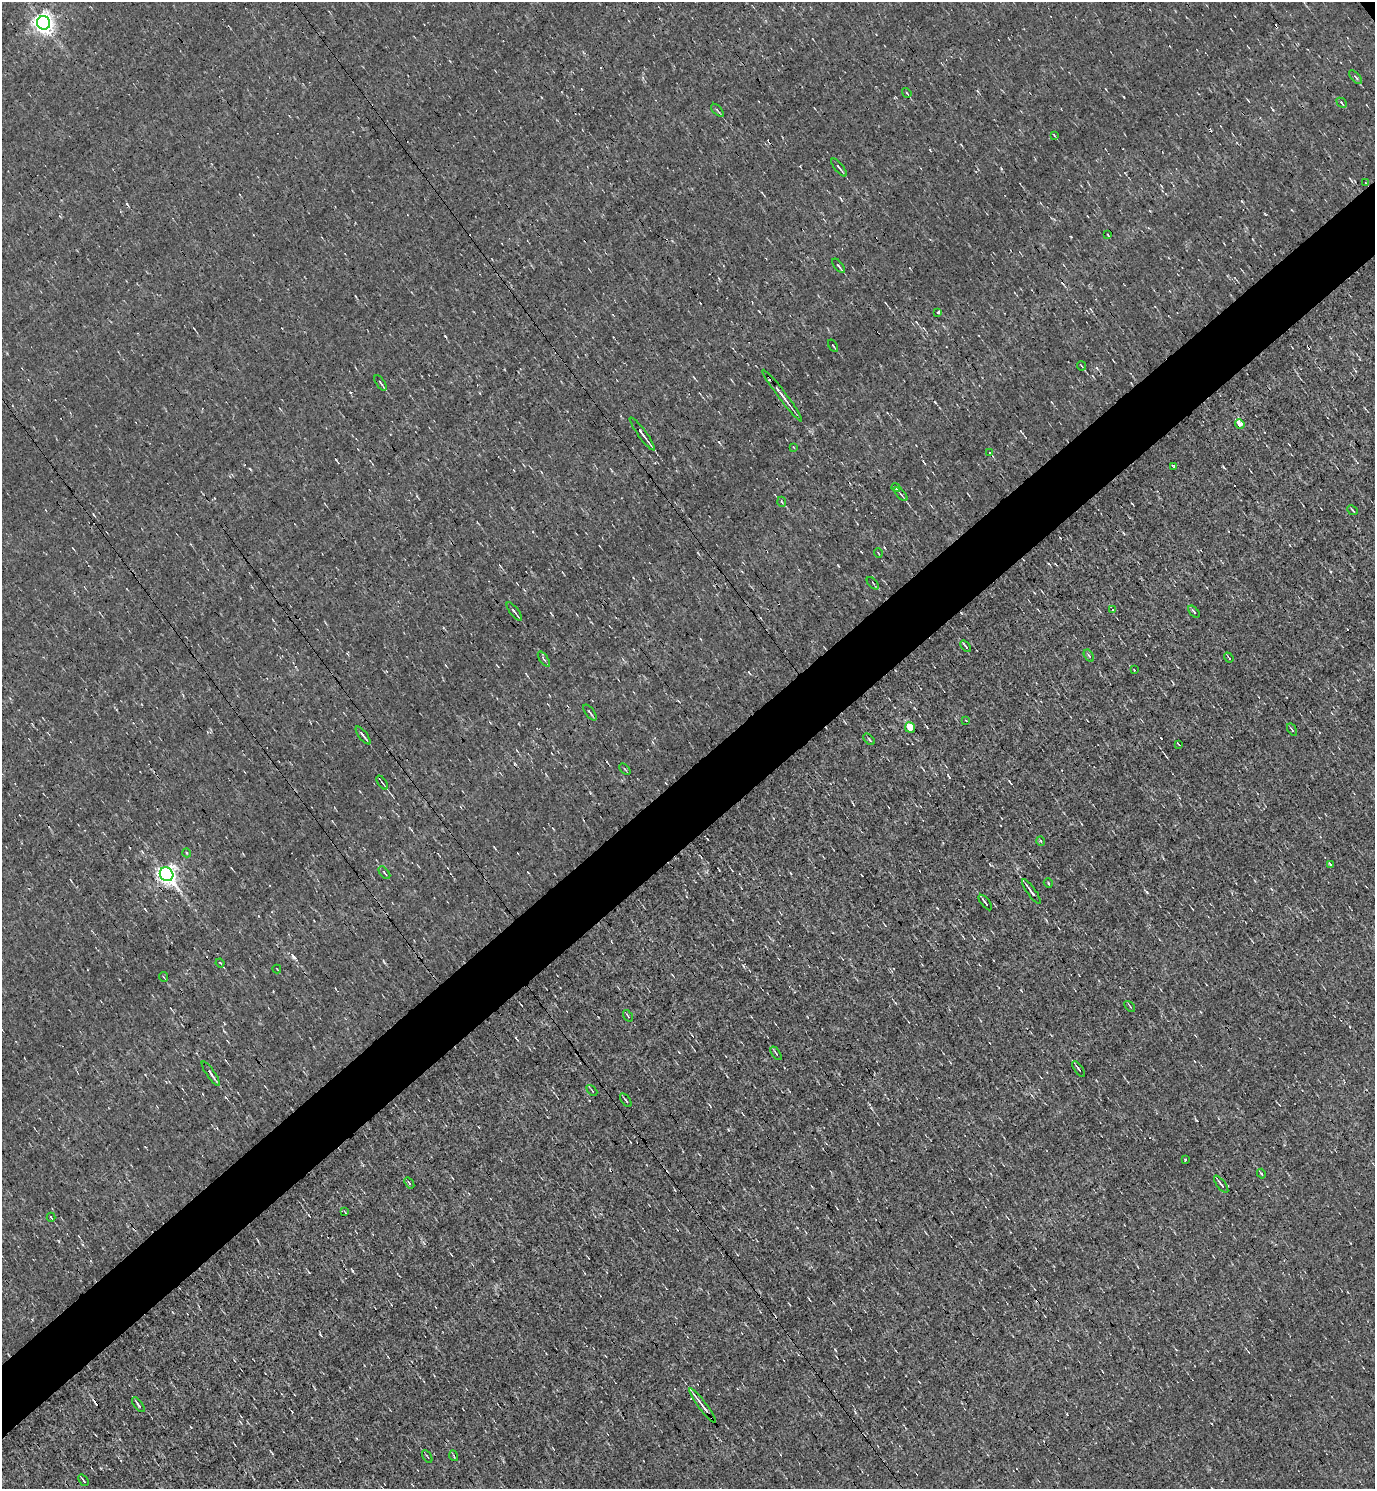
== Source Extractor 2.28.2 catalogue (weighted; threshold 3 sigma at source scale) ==
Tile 7 of 4 x 4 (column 3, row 2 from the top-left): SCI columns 3042-4414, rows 2973-4459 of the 5939 x 5945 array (HDU 1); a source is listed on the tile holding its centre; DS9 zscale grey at full resolution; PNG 1377 x 1491 px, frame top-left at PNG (2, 2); each listed source drawn as its Kron ellipse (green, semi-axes under 4 px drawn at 4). Shown black and unused: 5% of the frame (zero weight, under 3 of 4 exposures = <1% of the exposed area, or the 3 px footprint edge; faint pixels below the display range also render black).
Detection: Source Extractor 2.28.2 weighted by HDU 2 'WHT'; one run over the whole footprint, this tile lists its part. Background -0.00744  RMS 0.058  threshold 0.262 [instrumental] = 3 sigma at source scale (4.5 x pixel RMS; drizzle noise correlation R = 1.50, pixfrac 1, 0.05/0.05 arcsec/px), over >= 5 px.
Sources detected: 80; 7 cosmic-ray / hot-pixel residue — neither listed nor drawn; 1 inside a brighter listed object's ellipse — not listed separately; the other 72 listed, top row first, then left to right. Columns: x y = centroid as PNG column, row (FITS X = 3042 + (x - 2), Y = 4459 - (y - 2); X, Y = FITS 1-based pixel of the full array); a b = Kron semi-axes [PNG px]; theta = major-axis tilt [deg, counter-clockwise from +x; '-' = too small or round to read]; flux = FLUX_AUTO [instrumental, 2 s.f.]
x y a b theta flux
44 23 7 6 - 3400
1356 77 8 4 -49 11
907 93 5 3 - 5.1
1342 103 6 3 -44 9
717 110 8 4 -47 9.2
1054 135 4 3 - 4.7
839 168 11 3 -51 14
1366 183 4 2 - 3.5
1108 235 4 2 - 4.8
839 266 8 2 -51 11
938 312 3 3 - 15
833 346 7 3 -56 7.3
1082 366 5 3 - 5.5
381 383 9 3 -56 9.3
782 396 32 3 -53 46
1240 424 5 4 - 53
642 434 20 3 -54 31
793 447 4 2 - 3.7
989 452 3 3 - 19
1174 466 3 2 - 7.2
896 488 5 3 - 11
901 494 8 3 -47 10
782 502 5 3 - 5.1
1353 510 5 2 - 6.1
878 553 5 3 - 4.6
873 583 7 2 -45 6.6
1113 610 4 2 - 4.6
514 611 11 2 -53 14
1194 612 7 3 -50 9.2
966 646 7 2 -52 12
1089 656 6 4 -58 7.8
1229 657 5 2 - 6.3
544 659 9 3 -55 11
1134 670 2 2 - 5.1
590 713 9 3 -53 9.5
966 721 3 2 - 3.6
910 728 5 5 - 210
1292 730 7 2 -56 6.2
363 735 11 2 -52 18
869 739 7 2 -44 6.9
1178 744 4 2 - 5.7
625 769 7 2 -45 5.6
382 783 8 2 -54 7.3
1041 841 5 3 - 5.2
187 853 4 3 - 4.4
1330 864 4 3 - 15
384 873 7 3 -50 6.6
167 874 7 6 - 2900
1048 883 5 4 - 6.6
1031 892 15 3 -54 25
985 902 9 2 -51 13
220 963 4 3 - 6.2
277 969 4 2 - 3.8
164 977 5 3 - 5
1130 1006 6 2 -46 5.2
628 1016 6 3 -55 6.5
776 1053 7 3 -56 9.5
1078 1069 9 3 -54 9.9
211 1073 14 4 -55 21
592 1090 6 2 -45 5.8
626 1100 8 3 -53 8.3
1185 1160 3 3 - 13
1261 1174 5 3 - 7.5
409 1183 6 3 -54 7
1221 1184 10 3 -53 15
345 1212 3 2 - 4.1
51 1217 4 2 - 5.8
138 1405 9 2 -53 13
702 1406 21 2 -53 40
427 1456 7 2 -59 5.6
454 1456 5 3 - 6.2
83 1480 6 2 -52 9
Overlapping masked pixels (flux is a lower limit): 2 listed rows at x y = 782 396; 167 874
Unlisted compact peaks at least as high as the median listed source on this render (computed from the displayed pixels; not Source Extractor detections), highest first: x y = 293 957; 1147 892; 445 336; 835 1350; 838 565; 1223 467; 930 150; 1071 237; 743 965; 1097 368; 1273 110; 250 469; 320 1334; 728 1130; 1001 168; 384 962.